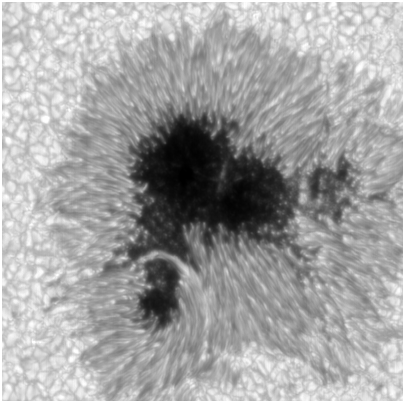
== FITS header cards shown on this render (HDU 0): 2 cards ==
NAXIS1  =                  401
NAXIS2  =                  399

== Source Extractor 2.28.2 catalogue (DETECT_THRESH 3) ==
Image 401 x 399 px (HDU 0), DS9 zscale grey, 1 PNG px = 1 image px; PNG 405 x 403 px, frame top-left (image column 1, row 399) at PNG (2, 2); no overlay
Background 25100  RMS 2400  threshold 7180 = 3 sigma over >= 5 px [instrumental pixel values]
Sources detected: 17; all 17 listed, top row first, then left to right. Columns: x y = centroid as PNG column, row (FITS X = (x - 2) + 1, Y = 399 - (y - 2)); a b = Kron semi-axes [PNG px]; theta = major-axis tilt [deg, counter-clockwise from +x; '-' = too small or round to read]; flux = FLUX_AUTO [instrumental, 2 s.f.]
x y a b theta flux
187 18 13 7 -45 1.3e+06
149 24 9 6 69 6.9e+05
196 26 10 8 -69 1.3e+06
171 36 12 9 -65 8.8e+05
218 58 7 4 72 3.9e+05
78 99 7 4 72 3.0e+05
69 110 7 6 - 6.3e+05
46 119 8 8 - 5.2e+05
119 204 6 4 18 1.8e+05
114 224 9 5 -6 4.0e+05
186 270 19 7 -60 9.2e+05
226 271 10 4 -58 4.5e+05
88 272 10 5 -38 4.0e+05
398 290 11 5 66 6.7e+05
75 351 10 6 -39 5.9e+05
71 359 9 7 58 6.2e+05
83 383 11 6 -45 9.2e+05